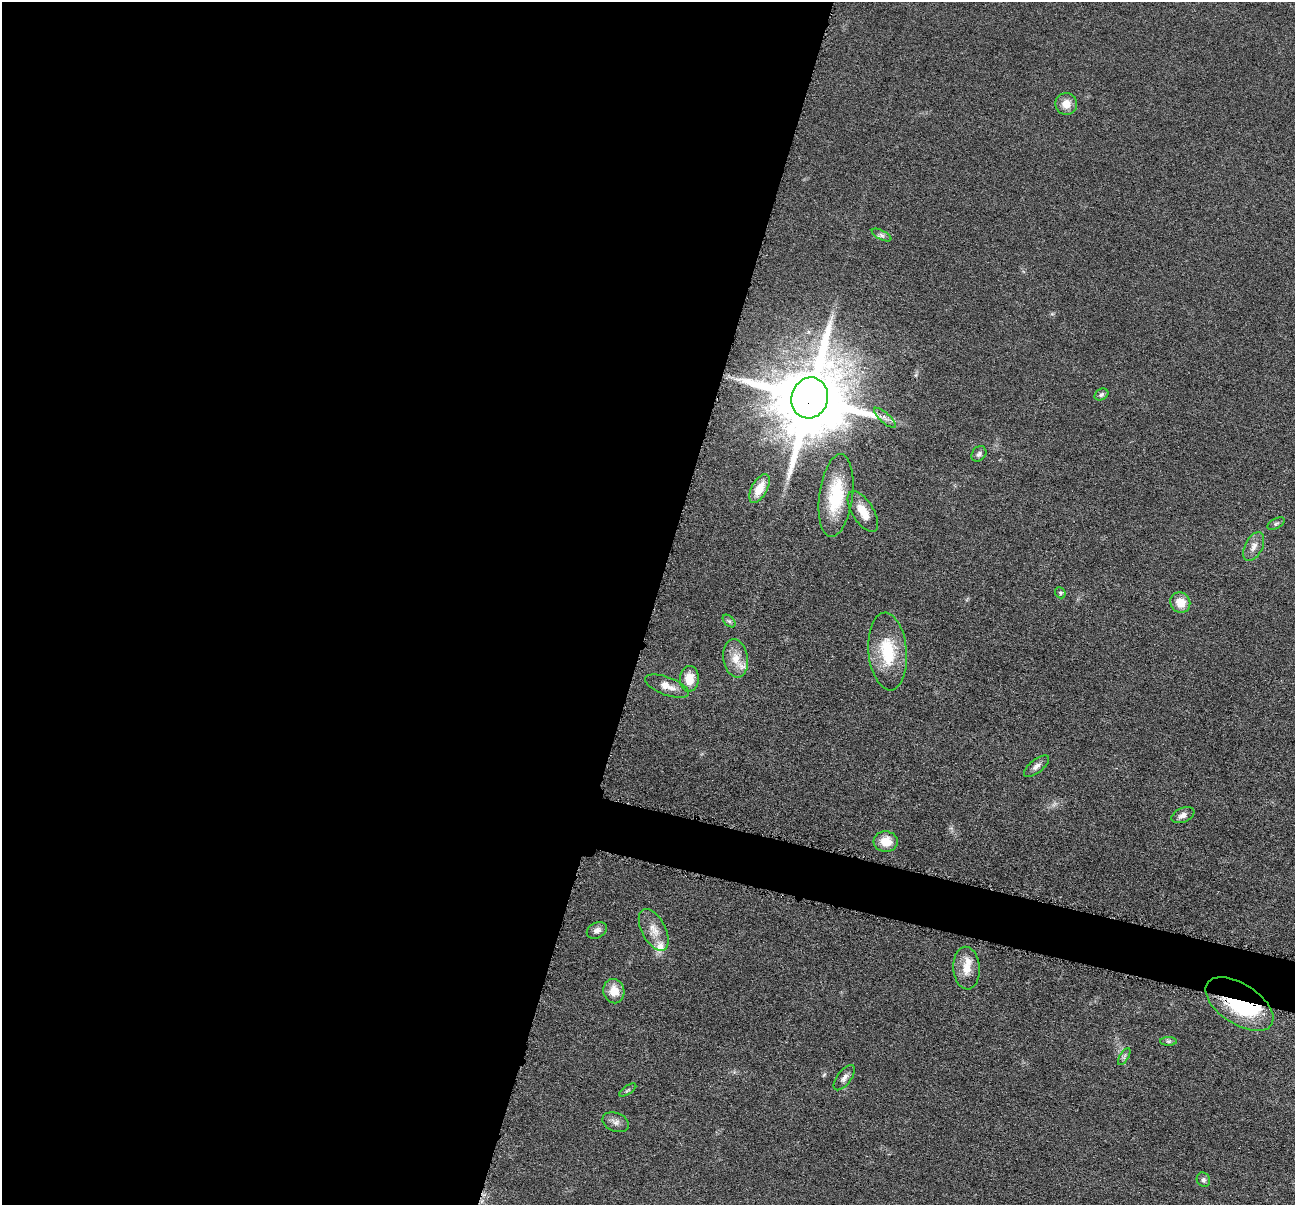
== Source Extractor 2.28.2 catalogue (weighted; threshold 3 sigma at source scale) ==
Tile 5 of 4 x 4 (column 1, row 2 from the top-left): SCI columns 6-1298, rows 2663-3865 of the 5184 x 5201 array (HDU 1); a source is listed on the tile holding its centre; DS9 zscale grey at full resolution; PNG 1297 x 1207 px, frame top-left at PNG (2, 2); each listed source drawn as its Kron ellipse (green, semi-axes under 4 px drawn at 4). Shown black and unused: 53% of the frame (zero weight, under 4 of 8 exposures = <1% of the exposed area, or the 3 px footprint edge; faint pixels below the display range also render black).
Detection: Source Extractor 2.28.2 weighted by HDU 2 'WHT'; one run over the whole footprint, this tile lists its part. Background 0.036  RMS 0.0036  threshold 0.0148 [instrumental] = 3 sigma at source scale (4.09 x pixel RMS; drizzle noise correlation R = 1.36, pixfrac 0.8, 0.05/0.05 arcsec/px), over >= 5 px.
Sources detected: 36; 1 inside a brighter object's white glare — neither listed nor drawn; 3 inside a brighter listed object's ellipse — not listed separately; the other 32 listed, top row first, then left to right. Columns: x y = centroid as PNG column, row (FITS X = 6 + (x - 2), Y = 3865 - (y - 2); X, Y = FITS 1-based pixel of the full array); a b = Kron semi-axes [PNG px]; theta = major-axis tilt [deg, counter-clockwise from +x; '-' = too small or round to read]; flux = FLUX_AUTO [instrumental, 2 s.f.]
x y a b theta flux
1066 104 11 11 - 4.1
882 235 11 4 -27 1
1101 395 7 5 32 0.76
810 398 21 18 72 4100
885 418 14 5 -42 1.5
979 454 8 6 51 1
759 488 16 7 61 6
836 496 42 16 82 19
863 511 23 10 -58 6
1276 524 9 5 26 0.69
1254 546 15 9 63 2.4
1060 593 6 5 - 0.49
1180 602 10 9 - 5.4
729 621 7 4 -44 0.75
888 651 39 19 -85 16
736 658 19 12 -80 5.1
689 679 13 9 87 5.5
667 686 23 9 -20 3.8
1036 766 15 6 38 1.8
1183 815 12 7 23 1.9
886 842 12 10 -4 5.2
597 930 10 7 28 1.5
654 930 23 12 -62 4.7
966 968 21 13 -86 5.1
614 991 12 10 -78 4.8
1239 1004 38 20 -33 29
1168 1041 8 4 0 0.72
1124 1056 10 4 59 0.81
844 1078 15 7 53 1.7
628 1090 10 4 34 0.58
616 1122 14 9 -22 1.9
1203 1180 7 6 - 0.93
Overlapping masked pixels (flux is a lower limit): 2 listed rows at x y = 810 398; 1239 1004